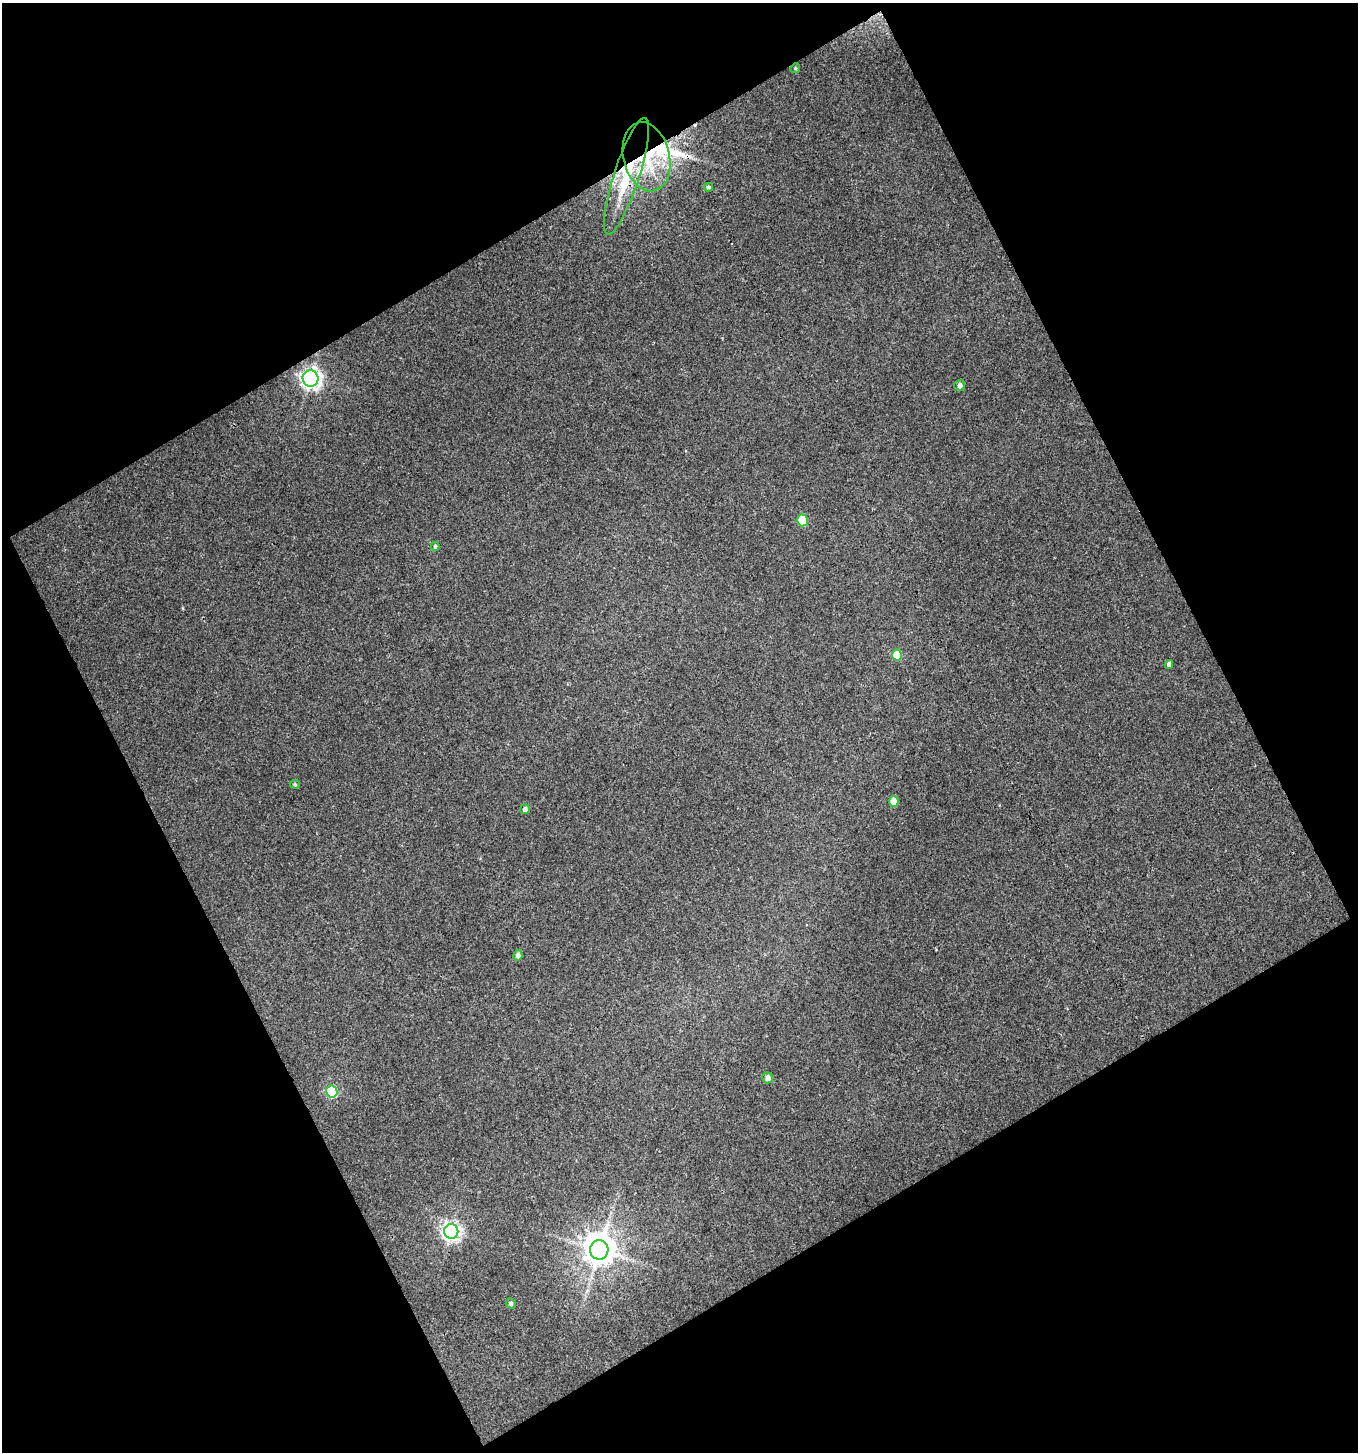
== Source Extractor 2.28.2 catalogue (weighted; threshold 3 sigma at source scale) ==
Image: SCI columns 34-1389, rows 1-1450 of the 1427 x 1450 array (HDU 1 of 3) = the unmasked area's bounding box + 8 px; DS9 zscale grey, full resolution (1 PNG px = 1 image px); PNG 1360 x 1454 px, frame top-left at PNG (2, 3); each listed source drawn as its Kron ellipse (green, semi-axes under 4 px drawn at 4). Shown black and unused: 47% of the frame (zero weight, under 3 of 4 exposures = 1% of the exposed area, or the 3 px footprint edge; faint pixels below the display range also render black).
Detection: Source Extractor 2.28.2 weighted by HDU 2 'WHT'. Background 0.0495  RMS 0.0042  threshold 0.0189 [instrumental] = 3 sigma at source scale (4.5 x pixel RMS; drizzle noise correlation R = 1.50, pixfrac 1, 0.0396/0.0396 arcsec/px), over >= 5 px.
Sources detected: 20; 1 inside a brighter listed object's ellipse — not listed separately; the other 19 listed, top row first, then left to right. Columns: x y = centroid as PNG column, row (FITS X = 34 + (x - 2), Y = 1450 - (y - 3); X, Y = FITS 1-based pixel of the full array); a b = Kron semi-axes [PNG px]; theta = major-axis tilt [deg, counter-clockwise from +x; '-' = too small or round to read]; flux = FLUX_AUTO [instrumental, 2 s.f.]
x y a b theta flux
795 68 5 4 - 0.51
646 157 35 23 -77 30
626 176 61 12 72 22
708 187 4 4 - 0.79
310 378 8 8 - 200
960 385 5 5 - 1.6
802 520 6 5 - 15
435 546 4 4 - 0.62
897 655 5 5 - 9.2
1169 664 4 4 - 1.6
295 784 5 4 - 0.64
894 801 5 5 - 6.8
525 809 5 4 - 1.5
518 955 5 4 - 1.5
768 1078 5 5 - 2.5
332 1091 6 5 - 35
451 1231 7 7 - 170
599 1250 9 9 - 690
511 1303 5 5 - 0.92
Overlapping masked pixels (flux is a lower limit): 2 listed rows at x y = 646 157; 626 176